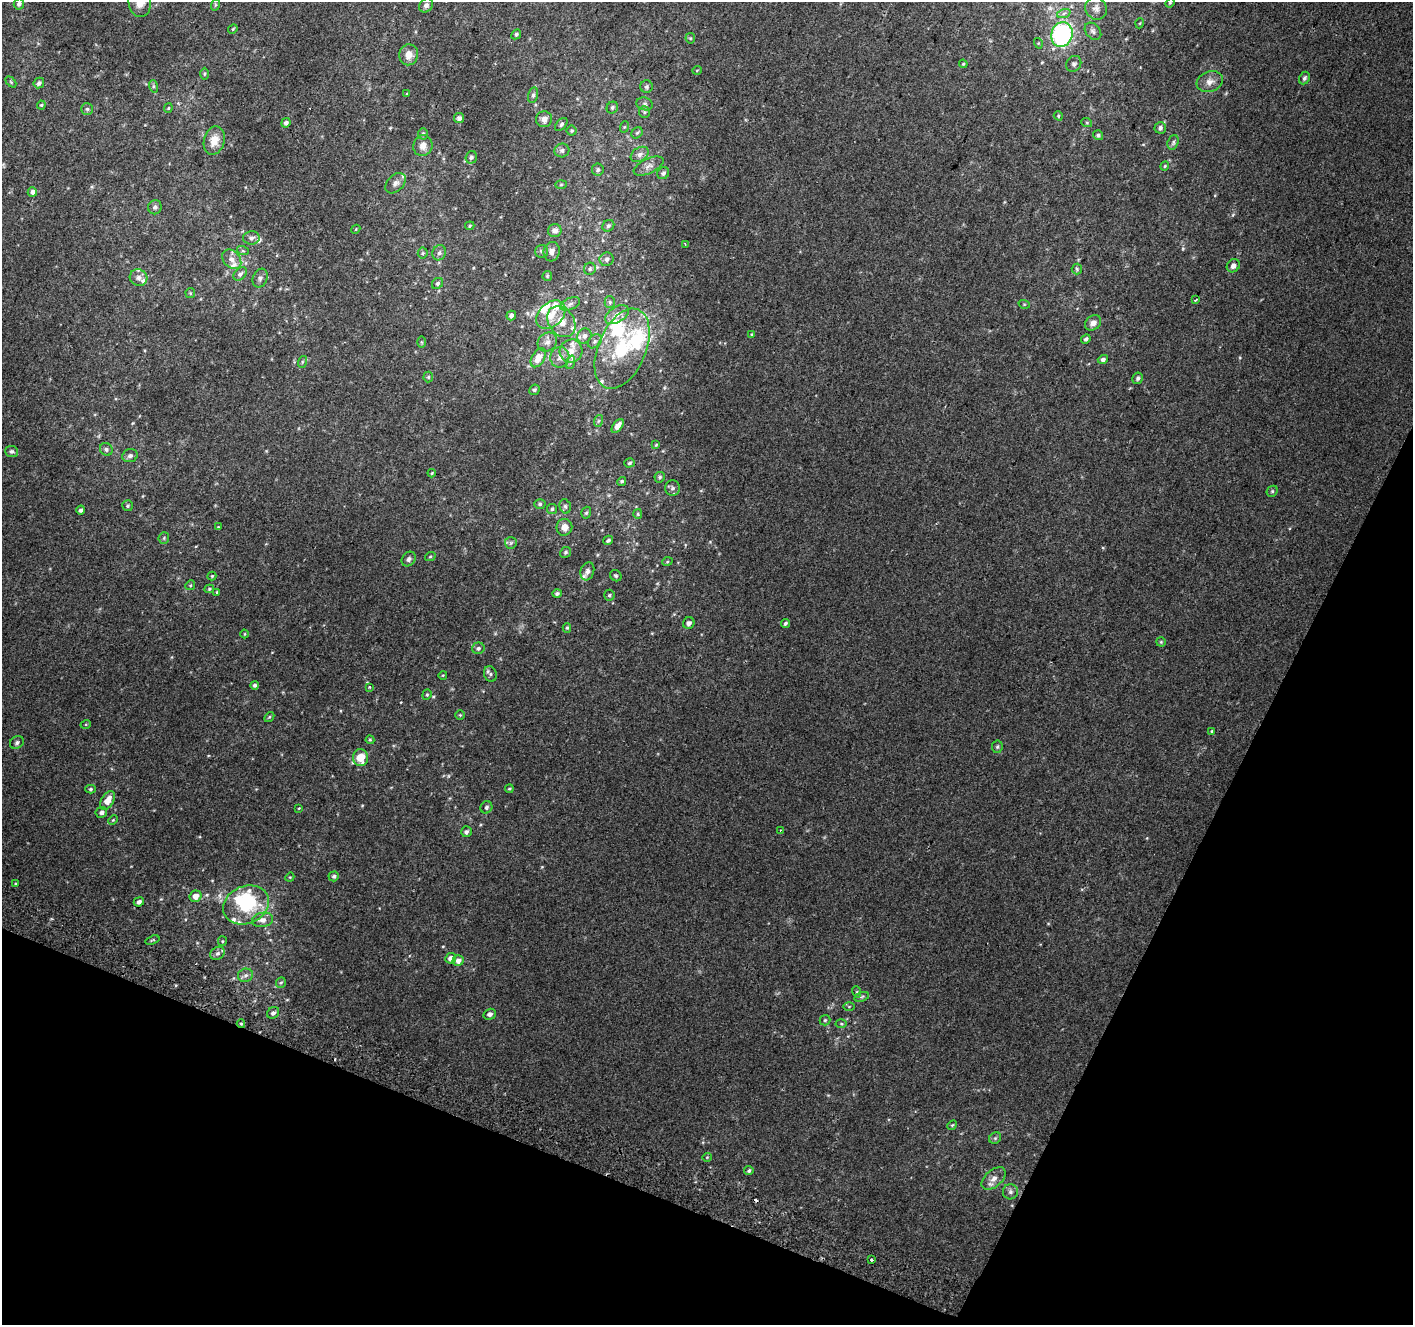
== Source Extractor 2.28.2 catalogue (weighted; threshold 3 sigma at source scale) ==
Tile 15 of 4 x 4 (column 3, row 4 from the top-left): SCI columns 2853-4263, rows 312-1634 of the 5694 x 5850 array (HDU 1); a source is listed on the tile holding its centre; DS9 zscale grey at full resolution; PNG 1415 x 1327 px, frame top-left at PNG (2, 2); each listed source drawn as its Kron ellipse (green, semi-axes under 4 px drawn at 4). Shown black and unused: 21% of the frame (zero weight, under 2 of 3 exposures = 2% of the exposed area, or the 3 px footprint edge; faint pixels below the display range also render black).
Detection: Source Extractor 2.28.2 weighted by HDU 2 'WHT'; one run over the whole footprint, this tile lists its part. Background 0.0702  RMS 0.013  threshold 0.0594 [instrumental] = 3 sigma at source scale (4.5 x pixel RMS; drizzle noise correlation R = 1.50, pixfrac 1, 0.0396/0.0396 arcsec/px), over >= 5 px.
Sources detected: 224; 1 too faint to see at this stretch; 2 inside a brighter object's white glare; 2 cosmic-ray / hot-pixel residue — neither listed nor drawn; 20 inside a brighter listed object's ellipse — not listed separately; the other 199 listed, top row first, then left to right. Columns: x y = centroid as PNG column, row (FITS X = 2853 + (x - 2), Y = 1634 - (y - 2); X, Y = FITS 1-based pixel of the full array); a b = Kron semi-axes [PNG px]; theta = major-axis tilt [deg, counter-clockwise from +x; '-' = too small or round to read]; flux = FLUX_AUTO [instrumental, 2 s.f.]
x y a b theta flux
140 3 14 11 -77 15
1170 3 5 4 - 1.4
19 4 5 5 - 3.7
215 5 6 3 72 1.4
426 5 8 6 49 3.9
1096 8 11 10 - 8.5
1064 13 7 4 19 2.9
1140 23 5 3 - 0.99
233 29 5 4 - 1.6
1093 31 10 7 -49 4.4
516 34 5 4 - 2.1
1062 35 12 10 71 190
690 38 5 5 - 1.7
1038 43 5 3 - 1.1
409 55 10 9 - 13
963 64 4 4 - 1.5
1074 64 8 7 - 3.4
697 70 5 3 - 0.95
204 74 6 4 89 1.7
1304 78 6 5 - 3.1
11 82 6 4 -45 1.6
1210 82 13 10 20 9
39 83 5 5 - 3.7
153 86 6 4 -72 2.1
646 87 6 6 - 2.5
407 94 3 3 - 1.1
533 95 8 5 75 2.8
645 104 8 6 -16 3.2
41 105 4 4 - 1.5
612 107 6 5 - 2.7
168 108 4 4 - 1.4
87 109 6 5 - 2.1
644 112 6 5 - 2.2
1058 116 5 4 - 1.6
459 118 5 5 - 3.5
544 119 8 8 - 6.3
286 123 5 4 - 3.5
1087 123 5 3 - 1.3
561 124 8 4 47 2.5
624 127 6 3 71 1.3
1160 128 6 5 - 3.4
572 131 5 5 - 1.8
637 133 6 5 - 1.9
423 134 5 5 - 2.3
1098 135 5 5 - 2.3
214 140 14 10 75 17
1173 142 7 5 72 2.9
423 146 10 9 - 10
562 150 7 7 - 3.6
640 154 10 6 33 5.4
471 157 6 5 - 2.9
649 166 16 7 24 7.2
1165 166 4 4 - 1.4
598 170 6 6 - 2.7
663 173 6 5 - 3.7
396 183 12 8 45 6.3
561 185 6 4 2 1.5
32 192 5 4 - 5.5
155 207 7 6 - 3.4
470 226 5 3 - 1.5
608 226 6 5 - 3
356 229 5 3 - 1.2
555 230 7 6 - 6.7
251 238 8 6 5 4.4
685 244 4 2 - 1.1
243 251 6 3 -18 1.5
542 251 6 6 - 3.6
552 252 10 8 82 7.8
423 253 5 5 - 1.9
439 253 8 6 64 3.8
232 259 11 8 -47 8.4
607 259 7 7 - 3.9
1233 266 7 6 - 5.2
590 269 6 6 - 2.7
1077 269 5 5 - 2
240 274 8 5 45 4.1
547 276 5 4 - 1.5
139 278 9 8 - 6
260 278 10 7 67 4.6
438 283 6 5 - 2.8
190 293 5 5 - 1.4
1196 300 3 3 - 3.4
610 302 5 5 - 2.3
570 304 10 5 23 4.8
1024 304 6 3 -18 1.3
551 315 17 12 42 21
617 315 13 7 32 10
511 316 5 4 - 4.5
561 322 16 12 -55 20
1093 323 9 7 37 7.3
752 334 4 3 - 1.1
584 336 8 7 - 5.7
1086 339 5 4 - 2.8
595 341 8 6 46 3.5
421 342 6 4 -89 1.3
547 342 10 9 - 6.6
622 349 42 24 67 87
571 351 11 11 - 13
560 357 10 9 - 8
538 358 10 6 58 18
1103 359 5 4 - 4
302 362 6 4 72 1.8
571 362 7 4 70 2.5
428 377 5 5 - 1.8
1138 378 6 5 - 2.9
534 390 5 5 - 2.4
598 421 6 4 71 1.9
618 426 8 4 53 9.2
656 445 4 4 - 1.2
106 449 7 6 - 3
12 451 6 5 - 3
130 456 8 6 18 4.4
630 463 5 4 - 2.1
432 473 4 4 - 1.4
660 477 5 5 - 2.1
622 481 5 4 - 2
672 488 7 7 - 3.6
1272 491 6 5 - 1.9
540 504 5 5 - 2
127 506 5 5 - 2.2
565 506 7 5 -73 2.8
552 509 5 5 - 1.9
81 510 4 4 - 3.5
586 513 6 4 72 2.2
638 514 5 4 - 1.6
218 527 4 3 - 0.93
564 527 8 8 - 9.6
164 538 6 5 - 1.9
608 540 5 4 - 2.5
511 543 6 6 - 2.4
566 552 6 5 - 2.5
430 557 5 3 - 1.3
409 559 8 6 51 3.9
667 562 5 3 - 1.3
587 571 9 6 71 4.9
212 576 4 4 - 1.4
616 576 6 5 - 2.1
190 585 5 4 - 1.5
209 589 5 4 - 1.7
217 592 3 3 - 1
557 593 5 4 - 3.1
609 595 5 5 - 2.2
689 623 6 5 - 4.6
785 623 4 3 - 2.2
567 628 5 4 - 1.7
244 634 4 3 - 1.1
1161 642 5 4 - 1.5
478 648 6 6 - 2.9
490 674 8 6 -69 3.4
443 675 4 3 - 0.91
255 685 4 4 - 3.1
369 687 4 3 - 1.1
427 695 5 4 - 1.7
460 715 5 4 - 1.5
269 717 6 4 47 1.8
86 724 5 3 - 1.2
1212 731 3 3 - 1.3
370 740 4 4 - 1.3
17 743 7 6 - 3
997 747 6 5 - 2.1
361 758 8 7 - 22
90 789 5 4 - 1.9
509 789 4 3 - 1.5
108 800 10 6 58 15
486 807 6 6 - 3.2
299 808 3 2 - 0.98
101 812 6 5 - 4
113 820 5 4 - 1.4
781 830 4 2 - 1.2
466 832 5 5 - 3.4
334 876 5 5 - 2.9
290 877 5 3 - 1.2
15 883 3 3 - 1.2
196 896 6 5 - 11
139 902 5 4 - 3.6
246 905 23 18 23 82
262 920 11 7 9 8.1
152 940 7 3 18 1.4
222 941 5 4 - 1.4
218 953 8 6 32 3.5
451 958 5 5 - 7.6
458 961 5 5 - 6.7
245 975 8 6 19 3.6
281 982 5 5 - 1.7
857 992 6 4 -72 1.6
862 997 7 4 20 2.2
849 1007 5 3 - 1.3
273 1013 6 5 - 4.2
490 1014 6 5 - 4.7
825 1020 5 5 - 1.9
241 1024 4 4 - 1.6
841 1024 5 3 - 1.4
952 1125 5 4 - 1.6
995 1138 6 5 - 2.1
707 1157 5 3 - 0.93
749 1170 5 4 - 2.3
994 1178 14 8 41 9.4
1010 1192 7 7 - 4.3
871 1260 3 3 - 2.3
Overlapping masked pixels (flux is a lower limit): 1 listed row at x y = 241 1024
Isophote crosses this tile's border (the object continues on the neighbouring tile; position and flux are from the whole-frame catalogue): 1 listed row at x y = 140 3